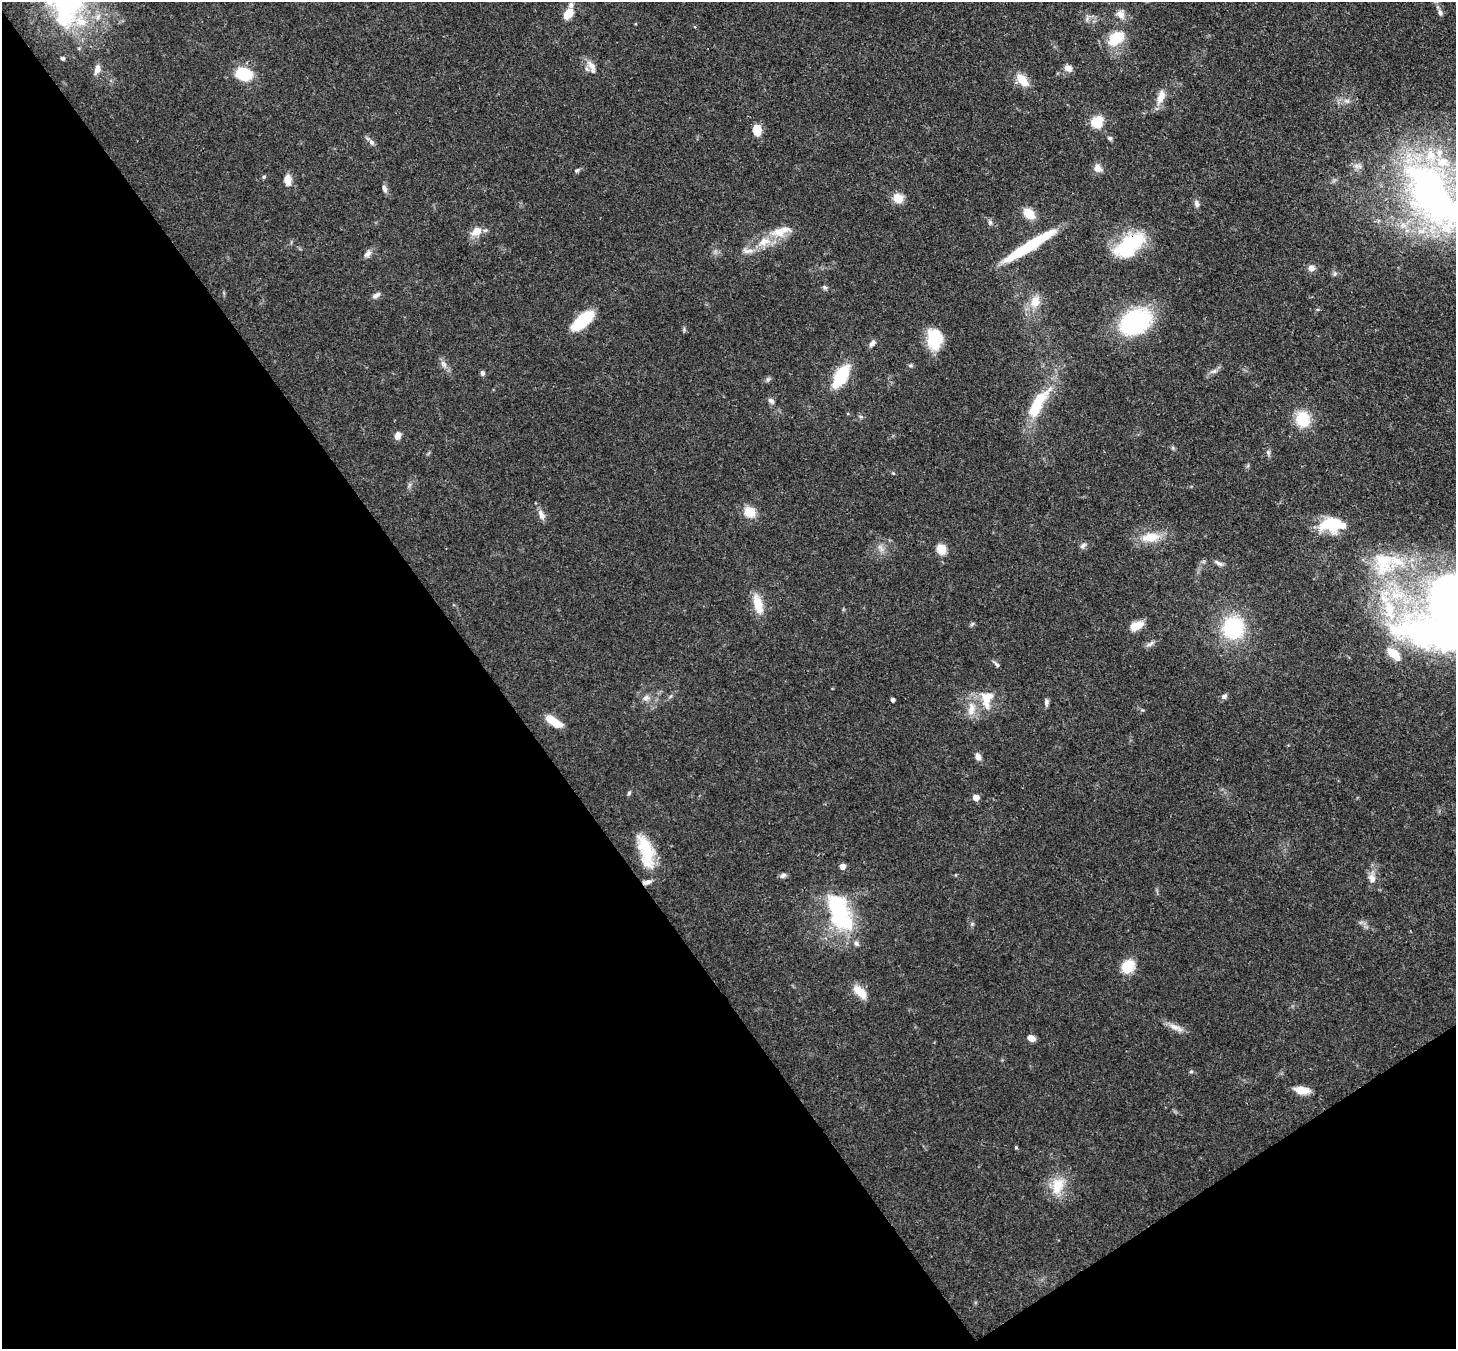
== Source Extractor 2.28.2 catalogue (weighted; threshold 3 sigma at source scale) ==
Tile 14 of 4 x 4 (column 2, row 4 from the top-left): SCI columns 1533-2986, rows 210-1556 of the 5971 x 5944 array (HDU 1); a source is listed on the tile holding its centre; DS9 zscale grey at full resolution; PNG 1458 x 1351 px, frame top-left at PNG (2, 2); no overlay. Shown black and unused: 38% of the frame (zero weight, under 3 of 4 exposures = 7% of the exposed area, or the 3 px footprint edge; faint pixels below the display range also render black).
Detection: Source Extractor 2.28.2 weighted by HDU 2 'WHT'; one run over the whole footprint, this tile lists its part. Background 0.0932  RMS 0.0041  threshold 0.0184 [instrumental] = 3 sigma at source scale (4.5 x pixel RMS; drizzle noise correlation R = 1.50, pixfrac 1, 0.05/0.05 arcsec/px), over >= 5 px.
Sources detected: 113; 3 inside a brighter object's white glare — not listed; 10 inside a brighter listed object's ellipse — not listed separately; the other 100 listed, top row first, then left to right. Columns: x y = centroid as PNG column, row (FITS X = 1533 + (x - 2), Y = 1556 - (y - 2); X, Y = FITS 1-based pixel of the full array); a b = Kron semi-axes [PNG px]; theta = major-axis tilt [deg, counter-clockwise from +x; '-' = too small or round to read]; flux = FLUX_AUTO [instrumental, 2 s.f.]
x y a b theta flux
1440 12 8 6 -71 1.2
568 14 10 7 53 8.2
1121 15 13 9 -62 3.2
1087 19 9 5 76 1.1
63 20 26 20 -20 16
695 27 4 3 - 0.55
1116 38 22 14 38 12
62 58 4 4 - 1
592 66 16 9 -56 3.5
1068 68 10 7 -39 2.5
97 70 14 7 72 2.7
244 74 11 8 -15 27
1022 80 17 9 -49 7.2
1161 97 19 9 72 4.8
1347 101 9 5 -29 1.4
1097 122 10 9 - 12
757 130 10 8 -77 6.8
1110 138 7 5 -53 0.8
371 142 8 6 -62 1.3
1098 168 10 9 - 2.8
577 170 6 5 - 0.83
264 177 5 4 - 0.59
288 180 12 8 -88 4
384 188 10 6 -73 1.5
1433 194 104 55 -61 150
898 198 13 11 -34 5
1196 203 10 6 -83 1.5
1029 214 12 8 -39 7.9
990 222 7 5 -69 1
784 229 19 9 -1 3.6
477 231 10 8 36 5.9
764 242 22 11 16 7.8
1129 245 29 15 37 36
1030 246 54 8 32 32
367 254 12 7 46 1.9
1311 268 9 8 - 2.3
1335 274 7 5 48 0.86
825 287 7 5 -43 0.79
376 295 12 6 30 1.5
1035 302 18 13 69 5.9
583 320 26 11 41 17
1135 322 20 14 30 73
935 339 22 15 88 16
872 343 10 6 51 1.6
443 364 12 7 -58 2.2
910 365 7 5 1 0.69
1214 371 10 6 10 1.5
482 373 6 5 - 1.1
841 376 16 8 59 30
768 379 7 4 18 0.81
1038 400 46 13 46 14
771 401 10 5 -40 1.2
861 417 6 4 -19 0.61
1302 419 20 17 -79 11
398 435 9 6 72 2.7
1173 448 6 4 -72 0.62
1268 452 7 5 -78 0.95
893 473 4 4 - 0.4
409 485 7 4 71 0.82
750 512 7 7 - 13
541 515 12 7 -67 2.7
1332 525 28 15 0 16
1151 537 26 13 6 9.4
1083 545 9 6 34 1.3
881 548 14 5 -58 2
941 549 14 11 -69 4.6
1219 563 13 5 -31 1.5
1383 563 37 27 87 25
758 604 26 10 -78 8
1389 610 36 16 -79 24
972 624 7 4 45 0.63
1136 626 11 7 27 8.6
1233 628 15 15 - 43
1150 644 13 5 32 1.5
1393 653 18 8 -42 8.1
996 664 10 4 -45 0.99
1224 696 7 6 - 1.3
646 698 11 7 28 1.9
893 700 4 4 - 1.3
986 700 28 11 -75 6.8
1046 702 9 5 87 1.2
971 707 19 9 -76 5.2
553 721 18 7 -33 8.6
978 756 9 7 -67 2.1
629 793 7 4 47 0.63
976 797 5 5 - 4.6
646 851 42 16 -74 17
842 866 5 5 - 3.1
783 875 8 6 32 1.3
956 875 5 3 - 0.35
1372 878 12 9 -68 3
837 908 43 22 -72 41
972 924 5 5 - 0.63
1128 966 13 11 44 12
860 992 21 10 -42 5.9
1176 1027 21 7 -24 3.6
1031 1038 7 5 -22 3.2
1191 1071 5 4 - 0.6
1302 1090 18 8 -6 5
1058 1186 27 16 72 10
Overlapping masked pixels (flux is a lower limit): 1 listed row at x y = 1129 245
Isophote crosses this tile's border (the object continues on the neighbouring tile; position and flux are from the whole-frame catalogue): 2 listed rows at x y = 1440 12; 1433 194